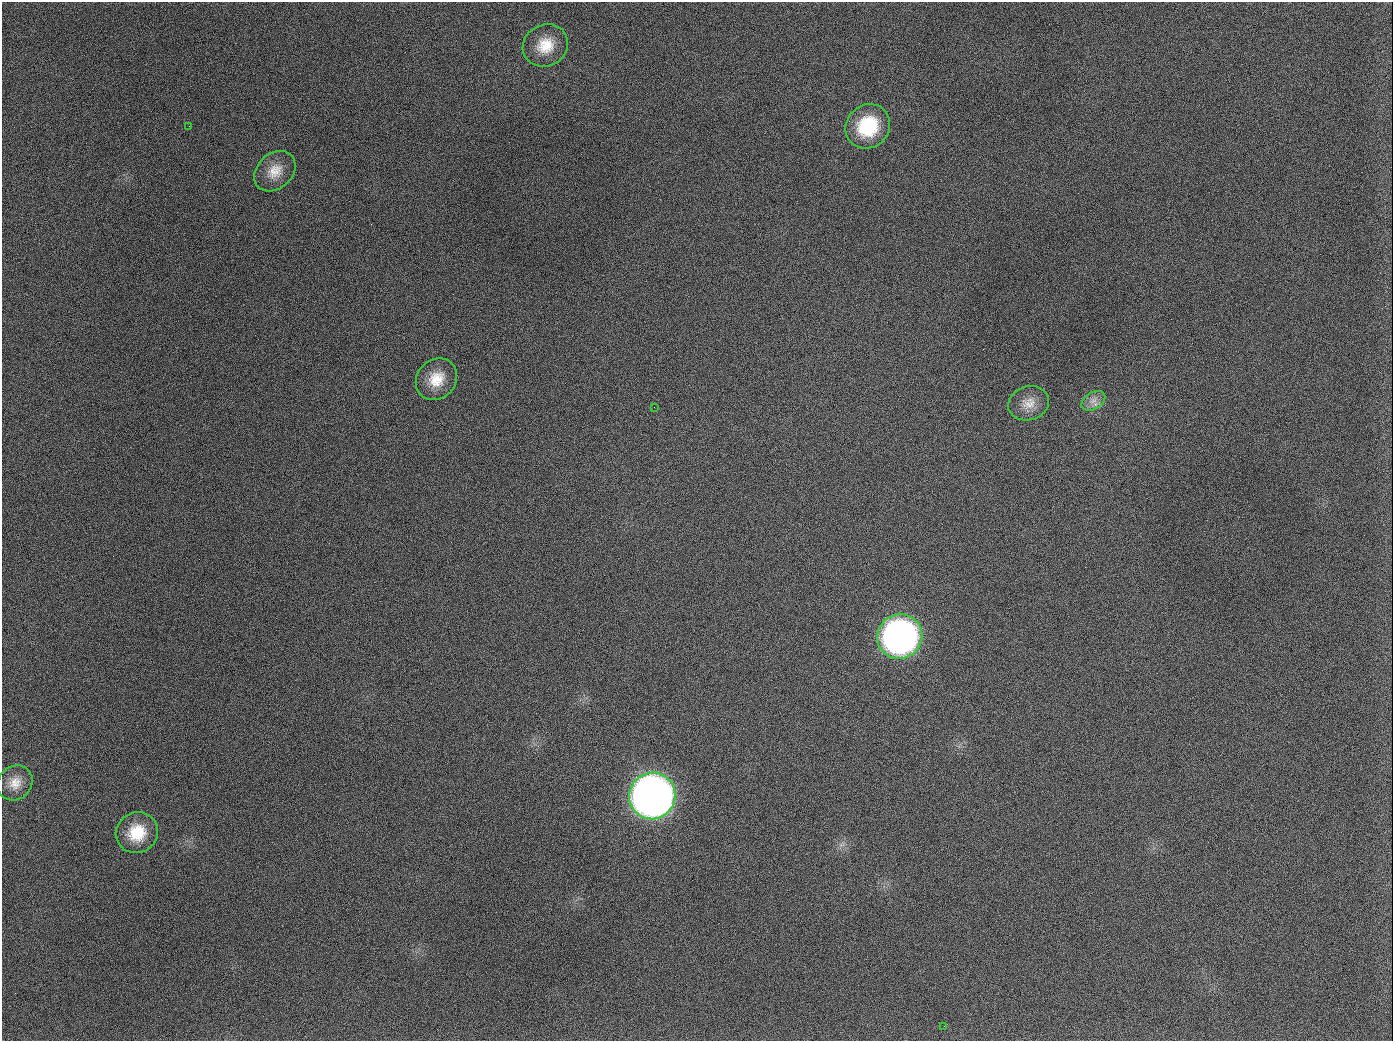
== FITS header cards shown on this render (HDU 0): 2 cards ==
NAXIS1  =                 1391
NAXIS2  =                 1039

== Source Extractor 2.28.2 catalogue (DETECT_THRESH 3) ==
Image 1391 x 1039 px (HDU 0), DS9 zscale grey, 1 PNG px = 1 image px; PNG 1395 x 1043 px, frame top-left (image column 1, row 1039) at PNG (2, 2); each listed source drawn as its Kron ellipse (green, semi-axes under 4 px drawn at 4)
Background 1610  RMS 72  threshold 217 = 3 sigma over >= 5 px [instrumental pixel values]
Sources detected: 13; all 13 listed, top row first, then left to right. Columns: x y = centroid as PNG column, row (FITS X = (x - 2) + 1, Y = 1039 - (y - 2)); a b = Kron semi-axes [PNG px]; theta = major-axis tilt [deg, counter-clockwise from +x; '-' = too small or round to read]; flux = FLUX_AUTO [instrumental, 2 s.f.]
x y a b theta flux
545 45 23 20 26 1.4e+05
189 126 3 2 - 5.7e+03
868 126 23 21 40 3.0e+05
275 171 23 17 43 9.2e+04
436 379 22 19 47 1.2e+05
1093 401 13 8 31 3.9e+04
1029 403 21 17 17 7.5e+04
654 407 2 2 - 3.2e+03
900 637 23 22 - 2.2e+06
15 783 18 16 44 7.4e+04
652 796 23 23 - 5.1e+06
137 833 21 20 - 1.7e+05
944 1026 3 2 - 3.9e+03